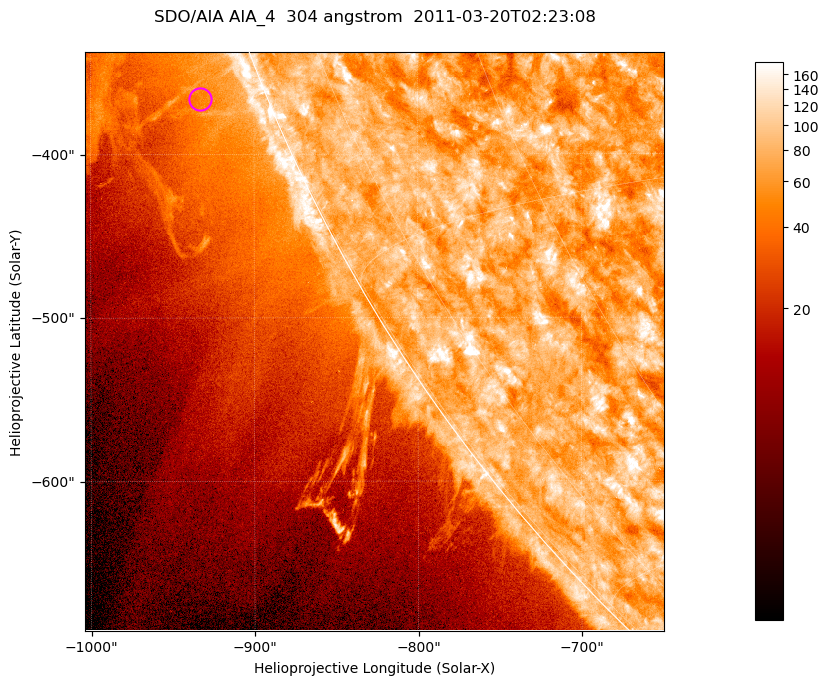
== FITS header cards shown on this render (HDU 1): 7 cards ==
TELESCOP= 'SDO/AIA '           / For AIA: SDO/AIA
INSTRUME= 'AIA_4   '           / For AIA: AIA_ATA1, AIA_ATA2, AIA_ATA3 or AIA_AT
WAVELNTH=                  304 / [angstrom] Wavelength
WAVEUNIT= 'angstrom'           / Wavelength unit: angstrom
DATE-OBS= '2011-03-20T02:23:08.123' / [ISO] Date when observation started; ISO 8
CTYPE1  = 'HPLN-TAN'           / CTYPE1; Typically HPLN
CTYPE2  = 'HPLT-TAN'           / CTYPE2; Typically HPLT

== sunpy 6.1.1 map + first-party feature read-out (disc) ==
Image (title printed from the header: SDO/AIA AIA_4  304 angstrom  2011-03-20T02:23:08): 590 x 590 px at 0.6 arcsec/px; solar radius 964 arcsec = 1606 px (partial field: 1.9% of the solar disc is inside the frame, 44% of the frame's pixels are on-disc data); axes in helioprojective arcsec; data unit not stated in the header (colour bar unlabelled)
Orientation: roll -0.132 deg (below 1 deg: not rotated)
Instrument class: DISC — disc imager (sunpy class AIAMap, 304 A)
Bright regions (active regions / flare kernels): reference = the on-disc median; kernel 5 px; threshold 5 sigma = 109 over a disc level ~74.7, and >= 1.15x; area >= 348 px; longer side >= 7 px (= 4.2 arcsec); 0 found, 0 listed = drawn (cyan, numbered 1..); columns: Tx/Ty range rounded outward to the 2 arcsec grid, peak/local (2 s.f.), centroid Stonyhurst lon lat
Off-limb structures (1.02-1.3 R_sun): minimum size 174 px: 9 found; the strongest spans PA ~110..115 deg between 1.02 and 1.08 R_sun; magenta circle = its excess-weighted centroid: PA ~110 deg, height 1.04 R_sun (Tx ~-934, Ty ~-366 arcsec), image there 1.6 x the reference